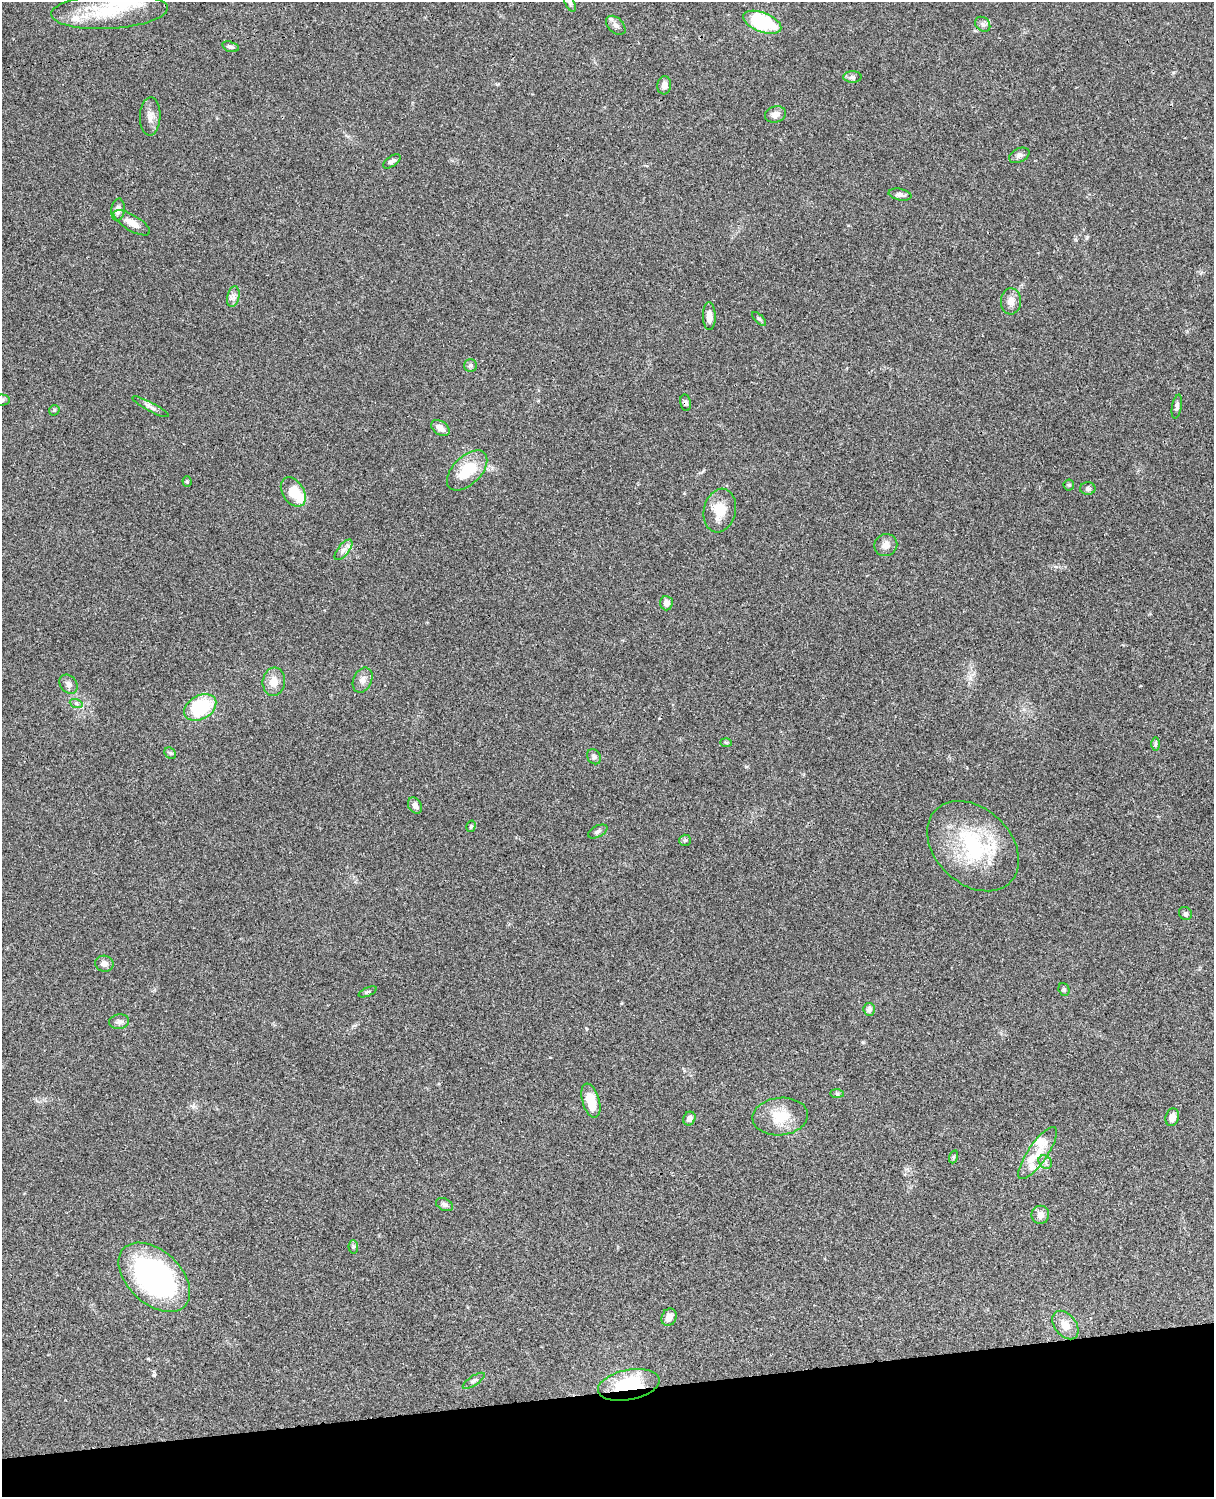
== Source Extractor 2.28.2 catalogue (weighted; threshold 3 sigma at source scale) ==
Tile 10 of 4 x 3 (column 2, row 3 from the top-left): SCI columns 1333-2544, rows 278-1772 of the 5087 x 4927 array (HDU 1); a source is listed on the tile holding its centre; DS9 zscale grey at full resolution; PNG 1216 x 1499 px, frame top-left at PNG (2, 2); each listed source drawn as its Kron ellipse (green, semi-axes under 4 px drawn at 4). Shown black and unused: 7% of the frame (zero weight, under 3 of 4 exposures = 6% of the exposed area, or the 3 px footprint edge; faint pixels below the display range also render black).
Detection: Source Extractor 2.28.2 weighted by HDU 2 'WHT'; one run over the whole footprint, this tile lists its part. Background 0.0812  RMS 0.006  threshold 0.027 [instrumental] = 3 sigma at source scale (4.5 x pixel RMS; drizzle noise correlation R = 1.50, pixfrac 1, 0.05/0.05 arcsec/px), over >= 5 px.
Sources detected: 79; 1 inside a brighter object's white glare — neither listed nor drawn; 7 inside a brighter listed object's ellipse — not listed separately; the other 71 listed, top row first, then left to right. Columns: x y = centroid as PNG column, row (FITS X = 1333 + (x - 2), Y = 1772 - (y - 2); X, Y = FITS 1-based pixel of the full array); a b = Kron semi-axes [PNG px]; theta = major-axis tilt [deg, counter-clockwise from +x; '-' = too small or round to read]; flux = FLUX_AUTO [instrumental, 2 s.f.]
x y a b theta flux
570 3 9 4 -65 1.2
109 11 58 17 3 33
762 22 20 9 -21 49
983 24 8 6 -45 1.8
616 25 11 7 -44 2.7
230 47 8 5 -17 1.4
852 77 9 6 1 1.8
664 85 9 7 84 3.1
775 114 11 8 19 3.3
150 116 19 10 88 4.8
1019 155 11 7 25 2.1
392 161 10 5 34 1.9
900 194 11 5 -11 2.6
118 210 11 6 84 3.4
132 223 21 8 -31 5.4
233 297 10 6 78 2.4
1011 301 13 10 88 4.4
709 316 14 6 -89 4.4
759 319 9 3 -45 0.9
470 365 6 6 - 1.3
2 400 8 5 2 1.4
685 403 8 5 -77 1.6
1177 406 12 5 79 1.7
151 407 20 4 -28 2.5
54 410 6 4 46 0.79
440 428 10 6 -35 4.3
467 470 25 14 45 20
187 482 5 4 - 0.73
1069 485 5 5 - 0.73
1088 489 8 6 -1 1.6
293 492 16 10 -57 15
720 511 22 16 77 12
886 545 11 11 - 3.9
343 550 12 5 51 2.7
666 603 7 6 - 3.5
363 680 13 9 66 3.8
274 682 14 11 83 6.7
68 684 10 8 -49 2.6
76 703 6 4 -20 1.1
200 707 17 12 30 36
726 742 6 4 -2 0.72
1155 744 7 4 90 1
170 753 6 5 - 0.91
594 757 8 6 -56 1.5
415 806 8 6 -59 2.7
471 826 6 4 74 1
598 831 10 5 28 1.7
685 840 6 5 - 0.98
973 846 52 37 -44 58
1185 913 7 6 - 1.3
104 964 9 8 - 3.2
1064 989 6 5 - 1.1
368 992 10 4 23 0.97
869 1009 6 6 - 2.5
119 1022 10 7 10 2.3
837 1094 7 4 -1 0.9
591 1101 17 8 -74 11
780 1117 28 18 6 16
1172 1117 9 6 73 4.5
689 1119 7 6 - 2.8
1038 1153 31 9 55 10
953 1157 6 4 71 0.94
1045 1162 7 6 - 1.7
444 1205 9 6 -28 1.8
1040 1215 9 8 - 3.9
353 1247 7 5 -85 0.9
154 1277 42 26 -43 130
669 1317 9 7 66 4
1065 1325 16 10 -52 6.4
474 1381 12 4 33 1.6
629 1385 31 15 11 36
Overlapping masked pixels (flux is a lower limit): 2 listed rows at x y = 685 403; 629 1385
Isophote crosses this tile's border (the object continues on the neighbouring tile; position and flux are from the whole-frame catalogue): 2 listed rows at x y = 570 3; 2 400